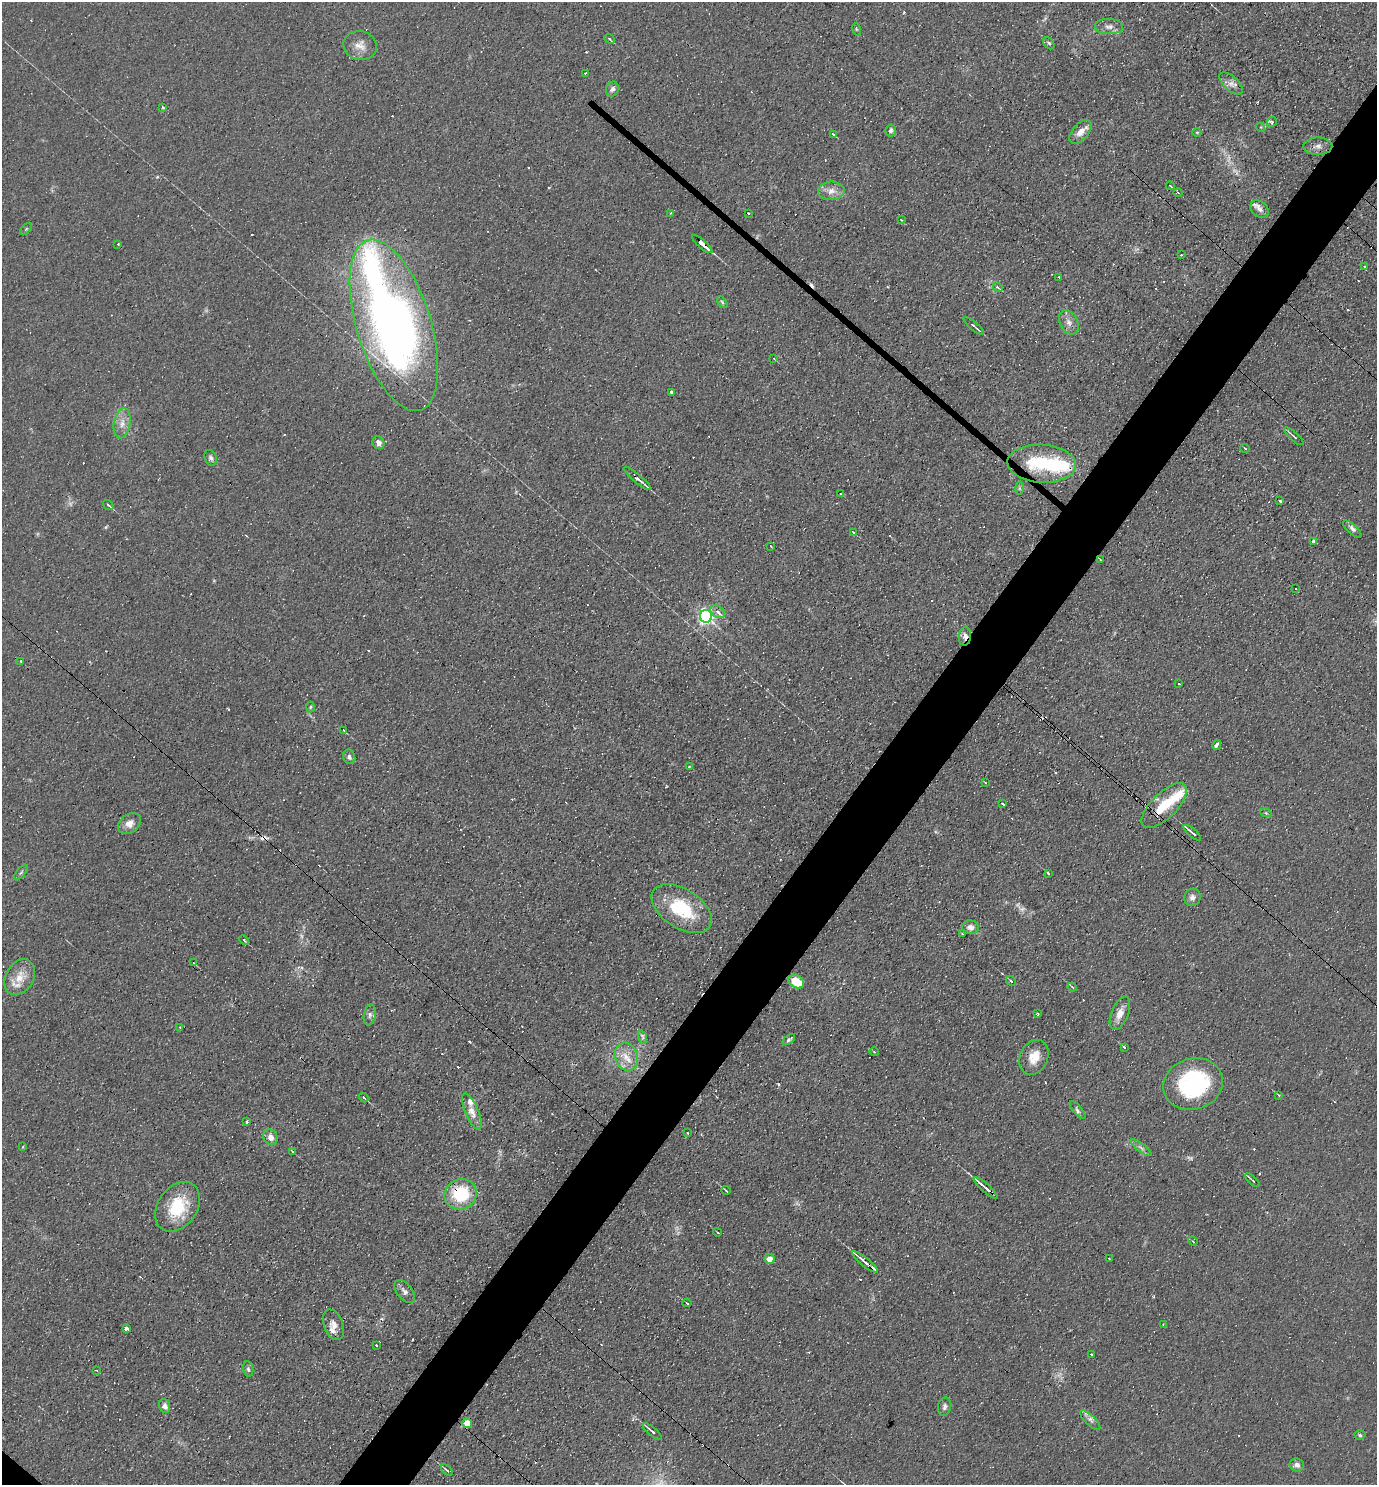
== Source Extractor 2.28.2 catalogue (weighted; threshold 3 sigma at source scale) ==
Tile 10 of 4 x 4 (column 2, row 3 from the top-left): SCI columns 1524-2898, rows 1485-2967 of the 5940 x 5934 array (HDU 1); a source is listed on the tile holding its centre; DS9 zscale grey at full resolution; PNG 1379 x 1487 px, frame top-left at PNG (2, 2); each listed source drawn as its Kron ellipse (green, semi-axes under 4 px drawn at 4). Shown black and unused: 5% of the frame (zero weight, under 3 of 4 exposures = <1% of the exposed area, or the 3 px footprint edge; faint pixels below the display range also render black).
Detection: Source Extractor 2.28.2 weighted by HDU 2 'WHT'; one run over the whole footprint, this tile lists its part. Background 0.104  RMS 0.0098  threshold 0.0441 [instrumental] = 3 sigma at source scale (4.5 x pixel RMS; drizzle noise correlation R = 1.50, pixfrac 1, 0.05/0.05 arcsec/px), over >= 5 px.
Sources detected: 166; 5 too faint to see at this stretch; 2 inside a brighter object's white glare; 26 cosmic-ray / hot-pixel residue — neither listed nor drawn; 4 inside a brighter listed object's ellipse — not listed separately; the other 129 listed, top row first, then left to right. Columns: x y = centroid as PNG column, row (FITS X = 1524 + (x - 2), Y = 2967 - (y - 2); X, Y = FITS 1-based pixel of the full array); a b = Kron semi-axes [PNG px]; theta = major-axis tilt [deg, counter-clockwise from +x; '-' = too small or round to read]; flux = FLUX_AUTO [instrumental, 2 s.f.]
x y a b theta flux
1109 27 14 7 -2 6
856 29 6 4 -71 1.2
609 39 6 3 -39 1.8
1049 43 6 5 - 1.7
360 45 17 14 -14 11
585 73 3 3 - 1.3
1231 83 14 7 -42 6.4
612 89 7 6 - 3.5
163 107 3 3 - 2.7
1272 122 5 5 - 1.9
1260 127 4 3 - 1.2
891 130 6 5 - 3
1080 132 14 8 49 8.3
1197 132 4 3 - 0.88
833 134 3 2 - 1
1318 146 14 8 0 5.9
1170 186 4 2 - 1.2
831 191 13 9 3 8.8
1178 193 4 3 - 0.84
1260 209 10 7 -41 5.9
671 213 3 3 - 0.89
749 213 3 2 - 1.5
901 220 3 3 - 0.59
26 229 7 4 45 1.4
118 244 2 2 - 0.85
702 244 13 3 -41 19
1181 255 2 2 - 0.67
1364 267 3 3 - 1.3
1059 277 3 3 - 1.9
998 287 5 4 - 1.6
722 302 7 3 -53 1.4
1069 322 13 9 -61 6.5
394 325 89 37 -73 680
974 326 12 3 -39 2.6
774 359 2 2 - 0.62
671 393 3 3 - 3.4
122 423 15 8 80 8.6
1294 436 12 3 -42 2.8
378 443 6 5 - 4.8
1245 448 4 3 - 1
211 458 8 5 -69 2.7
1042 464 34 19 -3 69
637 478 17 4 -39 5.2
1019 488 6 4 -90 1.6
841 494 2 2 - 0.75
1280 501 3 3 - 1.8
108 505 6 3 -37 1.6
1352 529 12 4 -42 3.6
853 532 4 2 - 0.99
1314 541 4 3 - 5.4
771 546 3 2 - 0.95
1101 560 3 2 - 0.82
1295 588 3 3 - 6.9
718 612 8 5 -33 4.7
706 616 6 6 - 290
965 636 9 6 84 5.4
21 661 3 3 - 3.4
1179 684 2 2 - 1.1
310 707 5 3 - 1.1
344 730 4 2 - 1.5
1217 745 5 3 - 6.2
349 757 7 6 - 3
689 767 4 3 - 1.4
985 782 3 2 - 0.76
1003 804 3 2 - 2.2
1164 806 29 12 45 34
1266 813 6 3 -16 1.5
130 823 12 9 38 7.8
1192 833 11 2 -40 5.9
21 873 9 3 50 1.8
1048 873 3 3 - 1.3
1192 897 9 8 - 4.6
682 909 33 19 -33 57
970 927 8 7 - 5.5
962 934 2 2 - 0.86
244 940 5 3 - 1.6
194 963 4 3 - 1.1
20 977 19 14 58 18
1011 981 5 3 - 1.6
796 982 8 6 -30 22
1072 987 5 3 - 1.1
1120 1013 18 8 68 10
1038 1014 3 3 - 1
370 1015 10 6 80 3.9
180 1027 3 3 - 1.4
642 1037 7 4 -71 2.1
789 1039 7 4 37 1.9
1124 1047 4 2 - 1
874 1052 4 3 - 0.95
626 1057 14 11 -70 14
1034 1057 18 14 66 16
1193 1084 30 25 18 120
1279 1095 3 2 - 1.1
364 1097 5 3 - 1.6
1078 1110 11 3 -49 2.3
472 1112 19 6 -67 8.4
246 1122 4 2 - 2.7
687 1133 3 2 - 1.4
270 1137 8 7 - 7.7
23 1147 2 2 - 1.1
1141 1148 12 4 -38 3.4
292 1151 4 2 - 1.1
1252 1180 9 2 -42 2.2
986 1188 15 3 -41 12
726 1191 4 2 - 1.4
461 1194 16 15 - 52
177 1207 27 19 55 45
717 1232 4 2 - 0.97
1193 1241 5 4 - 1.1
1109 1258 3 2 - 0.91
769 1259 5 5 - 8.2
865 1262 16 3 -39 7.9
405 1291 13 7 -51 4.5
687 1303 4 3 - 1.8
1163 1324 3 2 - 0.91
334 1325 16 9 -69 7
126 1328 3 3 - 21
376 1345 2 2 - 1.4
1091 1354 3 3 - 1.8
248 1369 8 5 -79 2.1
96 1370 4 2 - 0.61
165 1406 7 5 -74 3.8
945 1407 9 6 77 3.1
1090 1420 13 5 -44 4.3
467 1423 5 4 - 17
652 1431 12 3 -40 4.7
1360 1435 5 4 - 1.5
1297 1465 7 6 - 4.2
447 1470 7 3 -43 2.2
Overlapping masked pixels (flux is a lower limit): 7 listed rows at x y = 702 244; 394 325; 965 636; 1164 806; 986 1188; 461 1194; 865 1262
Unlisted compact peaks at least as high as the median listed source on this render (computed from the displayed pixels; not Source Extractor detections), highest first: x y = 778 1084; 106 527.